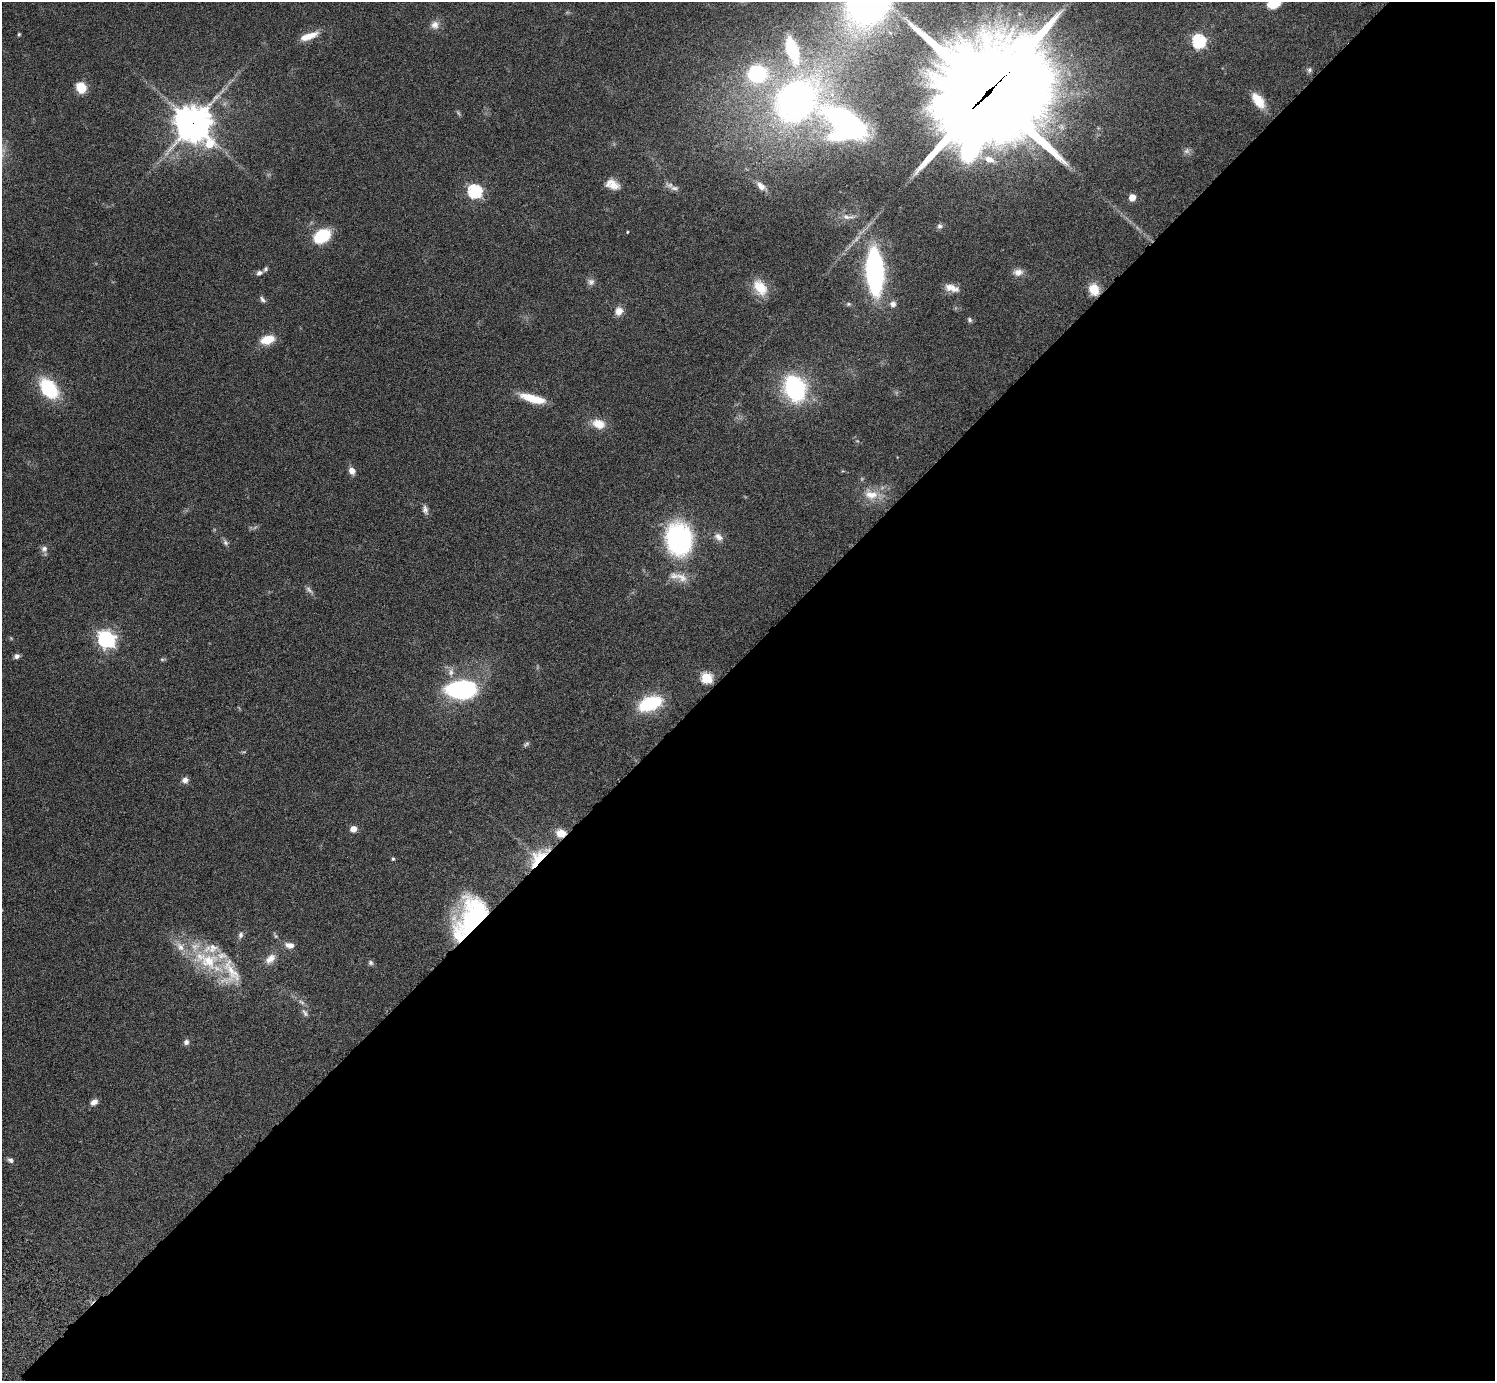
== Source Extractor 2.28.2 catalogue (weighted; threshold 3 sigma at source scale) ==
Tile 12 of 4 x 4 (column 4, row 3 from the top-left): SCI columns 4524-6016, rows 1726-3104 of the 6059 x 6069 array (HDU 1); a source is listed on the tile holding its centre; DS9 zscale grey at full resolution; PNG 1497 x 1383 px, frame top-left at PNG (2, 2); no overlay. Shown black and unused: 53% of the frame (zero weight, under 3 of 6 exposures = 3% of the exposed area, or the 3 px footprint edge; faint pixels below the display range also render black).
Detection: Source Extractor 2.28.2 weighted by HDU 2 'WHT'; one run over the whole footprint, this tile lists its part. Background 0.0834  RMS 0.0047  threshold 0.0191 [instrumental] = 3 sigma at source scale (4.09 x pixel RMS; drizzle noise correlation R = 1.36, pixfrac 0.8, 0.05/0.05 arcsec/px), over >= 5 px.
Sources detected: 91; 7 too faint to see at this stretch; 1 inside a brighter object's white glare — not listed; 8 inside a brighter listed object's ellipse — not listed separately; the other 75 listed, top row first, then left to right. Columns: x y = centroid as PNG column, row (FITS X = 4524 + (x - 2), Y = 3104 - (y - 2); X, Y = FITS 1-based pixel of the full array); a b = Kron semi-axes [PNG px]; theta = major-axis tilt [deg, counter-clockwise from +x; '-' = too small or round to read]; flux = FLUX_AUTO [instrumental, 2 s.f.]
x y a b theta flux
1274 2 12 9 33 14
435 25 12 10 84 2.8
19 34 4 3 - 0.5
309 36 23 8 19 6
1199 41 7 6 - 56
792 50 26 11 -73 23
1309 70 8 6 66 0.98
757 74 15 13 -1 39
81 88 9 8 - 9.7
988 93 47 34 45 11000
1258 100 18 9 -53 8.6
795 102 42 35 36 160
458 113 8 4 -53 0.67
846 121 65 26 -32 75
193 124 12 12 - 850
209 144 10 10 - 11
989 159 16 9 -20 4.5
612 184 17 11 -23 4.8
761 186 13 7 -39 3.5
674 188 15 7 -10 2.3
475 191 6 6 - 73
1132 197 5 5 - 7.4
846 217 10 7 -28 2.1
939 226 7 7 - 1
627 232 3 3 - 0.39
322 236 14 10 30 23
875 272 29 10 -87 130
1018 272 13 9 5 3.1
259 273 8 6 19 1.4
591 282 9 9 - 1.8
760 287 22 14 -56 9.3
952 288 19 8 -15 3.9
1094 289 12 10 -73 7.6
262 299 10 5 -49 1.3
848 304 7 5 1 0.78
893 304 8 8 - 1.9
619 311 10 9 - 3.5
970 320 7 5 -49 0.87
267 340 15 9 16 8
49 388 21 13 -51 28
795 388 16 12 -64 82
532 398 26 9 -18 10
598 424 17 11 -17 6.2
352 471 8 6 -67 2.9
871 494 21 13 -13 7.3
425 510 12 7 -78 1.8
718 537 13 9 -41 2.8
679 539 24 20 -80 79
225 543 8 6 -47 1.2
44 549 9 8 - 1.8
682 578 18 12 -37 4.7
309 590 13 6 -46 1.5
106 639 7 7 - 160
17 656 6 6 - 1.5
162 659 6 4 0 0.61
451 672 12 8 81 2.5
706 678 6 6 - 36
461 690 27 15 1 66
650 703 21 12 20 28
185 780 8 7 - 2
353 829 6 6 - 3.4
561 833 11 10 - 5.1
538 857 31 15 46 14
393 859 5 4 - 0.56
474 918 43 30 64 65
241 935 9 6 72 1.5
276 936 10 4 -55 0.89
290 945 13 8 -9 2.9
270 959 16 10 44 4.2
207 960 44 25 -21 29
370 963 8 7 - 0.97
305 1013 13 6 -59 1.8
186 1042 8 7 - 1.4
94 1102 8 6 33 2.3
10 1160 8 6 -46 1.3
Overlapping masked pixels (flux is a lower limit): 5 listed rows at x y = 988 93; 193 124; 561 833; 538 857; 474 918
Isophote crosses this tile's border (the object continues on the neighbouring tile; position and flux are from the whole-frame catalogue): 1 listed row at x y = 1274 2